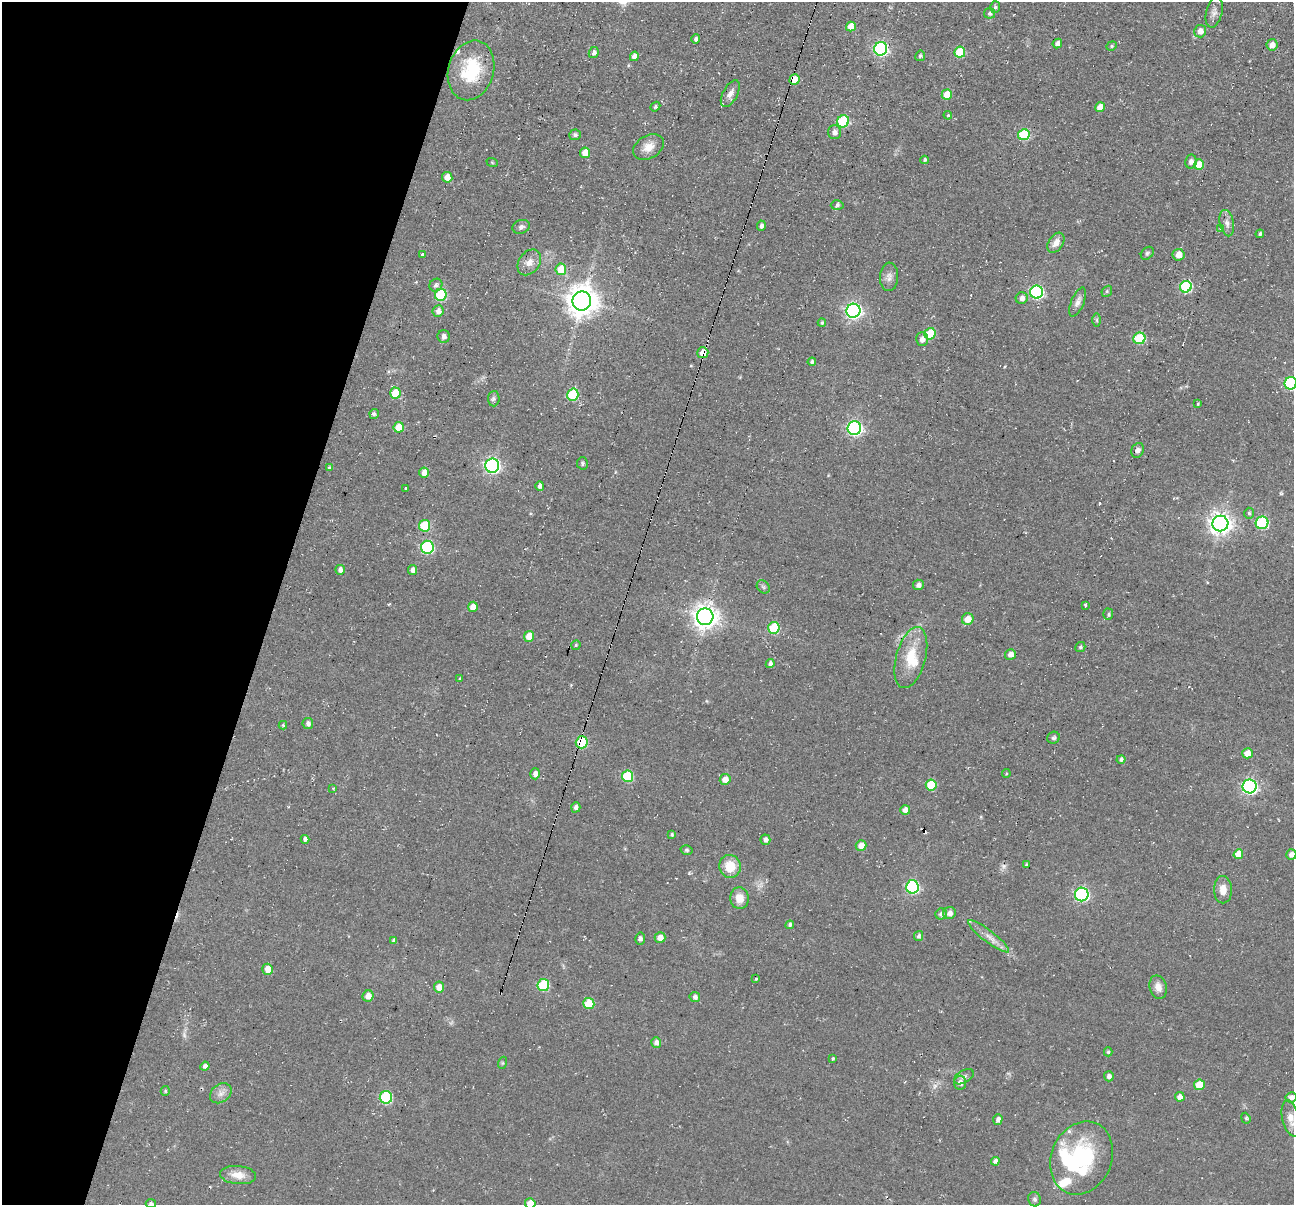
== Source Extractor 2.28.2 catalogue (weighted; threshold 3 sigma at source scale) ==
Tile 9 of 4 x 4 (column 1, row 3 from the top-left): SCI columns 7-1298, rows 1366-2568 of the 5174 x 5222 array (HDU 1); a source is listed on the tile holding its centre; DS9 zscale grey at full resolution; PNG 1296 x 1207 px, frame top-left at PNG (2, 2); each listed source drawn as its Kron ellipse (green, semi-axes under 4 px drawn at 4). Shown black and unused: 21% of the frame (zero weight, under 2 of 3 exposures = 2% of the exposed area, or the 3 px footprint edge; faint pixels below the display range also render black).
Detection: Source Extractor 2.28.2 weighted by HDU 2 'WHT'; one run over the whole footprint, this tile lists its part. Background 0.0471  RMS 0.008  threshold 0.0362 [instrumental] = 3 sigma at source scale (4.5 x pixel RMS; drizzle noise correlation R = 1.50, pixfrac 1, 0.05/0.05 arcsec/px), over >= 5 px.
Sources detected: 179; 1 too faint to see at this stretch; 1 inside a brighter object's white glare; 4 cosmic-ray / hot-pixel residue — neither listed nor drawn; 6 inside a brighter listed object's ellipse — not listed separately; the other 167 listed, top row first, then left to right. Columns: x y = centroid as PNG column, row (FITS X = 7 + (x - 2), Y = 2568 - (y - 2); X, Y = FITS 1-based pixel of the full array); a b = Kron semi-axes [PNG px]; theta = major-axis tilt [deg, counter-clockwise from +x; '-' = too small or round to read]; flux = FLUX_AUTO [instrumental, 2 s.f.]
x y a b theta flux
995 7 6 5 - 1.8
1214 12 16 8 76 4.4
989 13 5 5 - 1.9
851 26 5 5 - 10
1200 31 6 6 - 5.9
696 39 4 4 - 1.7
1057 43 5 4 - 4
1272 45 5 5 - 5.9
1112 46 5 4 - 1.2
881 49 7 6 - 150
960 52 5 5 - 29
594 53 6 4 62 3
634 56 5 4 - 5.8
920 56 5 5 - 1.7
471 70 30 22 73 43
794 80 5 5 - 17
730 94 15 7 62 4.9
947 95 5 5 - 14
655 107 5 4 - 1.5
1100 107 5 4 - 7.5
948 115 4 4 - 0.93
843 121 6 5 - 61
834 132 7 6 - 3.9
575 135 6 5 - 2.4
1024 135 6 5 - 56
648 147 16 11 30 9.3
585 153 5 5 - 10
925 160 4 3 - 1.3
492 162 6 3 -20 0.77
1191 162 7 5 79 3.2
1199 165 5 5 - 15
447 177 5 5 - 7.6
837 205 6 5 - 1.9
1227 223 13 7 -77 4.3
761 226 5 4 - 2.1
521 227 9 7 19 2.7
1221 228 3 3 - 4.7
1260 234 4 3 - 1.6
1056 243 11 7 58 6.8
1147 253 7 5 44 1.6
422 254 3 3 - 4.6
1179 255 6 6 - 8.5
529 262 14 10 53 6.8
561 269 6 5 - 17
889 277 14 9 88 4.5
436 285 7 6 - 2.7
1186 287 6 5 - 75
1107 291 6 4 48 1.2
1037 292 6 6 - 120
441 295 6 5 - 55
1022 298 6 5 - 4.1
582 301 9 9 - 1300
1078 302 15 6 67 4.3
438 311 6 5 - 4.2
853 311 7 7 - 240
1097 320 7 4 -90 1.4
822 323 4 4 - 1.3
930 334 6 5 - 30
444 336 6 6 - 3.2
1139 338 6 6 - 55
922 339 7 6 - 4.5
703 353 5 5 - 10
812 362 4 4 - 2
1291 383 6 6 - 90
395 393 5 5 - 18
573 395 6 5 - 47
494 399 8 5 87 1.9
1198 404 4 3 - 0.92
374 414 5 4 - 1.7
399 427 5 5 - 15
854 428 7 6 - 180
1138 450 8 6 66 3.1
582 463 6 5 - 1.5
492 466 7 7 - 200
329 467 4 3 - 1
424 473 5 5 - 7.3
540 486 5 4 - 3.2
405 488 3 3 - 5.1
1249 513 5 4 - 1.4
1262 523 6 6 - 70
1220 524 8 8 - 580
425 526 6 5 - 36
427 547 6 6 - 84
340 570 5 5 - 4.1
412 570 5 4 - 4.1
918 585 5 5 - 3.5
763 587 7 5 -46 1.7
1085 605 4 3 - 4.3
473 607 5 5 - 8.4
1108 614 5 5 - 1.3
705 617 8 8 - 740
968 619 6 5 - 10
774 628 6 5 - 38
529 636 5 5 - 12
576 645 5 4 - 1.1
1080 647 5 4 - 1.6
1010 654 5 5 - 4.8
911 658 31 14 75 24
770 664 4 4 - 2.8
460 678 4 3 - 0.69
308 723 5 5 - 3.1
283 725 4 4 - 1.1
1053 738 6 5 - 2
582 742 6 6 - 45
1247 753 5 5 - 8.6
1121 759 4 4 - 2.3
535 774 5 5 - 4.5
1006 774 4 3 - 0.72
627 776 6 5 - 41
725 779 5 5 - 7.4
931 785 5 5 - 24
1250 786 7 7 - 200
333 788 3 3 - 0.97
576 807 5 4 - 2.5
905 810 5 4 - 5
672 834 4 3 - 1.2
305 839 4 4 - 2.8
765 840 5 5 - 3.3
861 845 5 5 - 8.1
687 850 6 4 -15 1.5
1238 854 5 4 - 15
1291 854 5 5 - 4.2
1026 865 4 3 - 1.4
730 866 11 10 - 16
912 887 6 6 - 110
1223 890 13 9 -89 7.7
1082 894 7 6 - 140
739 898 11 9 -86 9.4
950 913 6 6 - 4.4
941 914 6 5 - 3.4
790 925 4 4 - 2.4
919 936 5 4 - 2.2
988 936 25 5 -37 7.3
660 937 5 5 - 6.7
640 938 6 5 - 2.8
394 941 4 3 - 2.1
268 969 5 5 - 8.9
756 979 3 3 - 1.4
543 985 6 6 - 49
439 987 5 5 - 8.1
1158 987 12 8 -75 6.2
368 996 6 5 - 5.9
695 997 5 5 - 3.1
589 1004 5 5 - 21
656 1042 5 5 - 3.9
1108 1052 4 4 - 1.4
833 1058 3 3 - 1
502 1063 6 4 72 0.93
205 1066 4 4 - 2.9
1109 1076 5 5 - 2.9
964 1077 11 6 32 2.6
960 1083 7 6 - 4.6
1199 1085 5 5 - 19
165 1091 5 4 - 1.1
221 1093 12 9 37 4.9
386 1097 6 6 - 62
1180 1097 5 4 - 5.1
1291 1097 5 5 - 3.4
1246 1118 6 4 -68 1.2
1291 1118 18 8 -77 7.5
998 1119 5 4 - 3.5
1081 1158 38 30 67 74
995 1161 4 4 - 2.7
238 1175 18 9 -5 9.9
1034 1199 7 6 - 1.9
530 1203 5 5 - 10
151 1204 5 4 - 2.1
Overlapping masked pixels (flux is a lower limit): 3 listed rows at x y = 794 80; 703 353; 582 742
Isophote crosses this tile's border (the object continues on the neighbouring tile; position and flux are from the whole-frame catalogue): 4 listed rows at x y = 1291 383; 1291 854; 530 1203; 151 1204